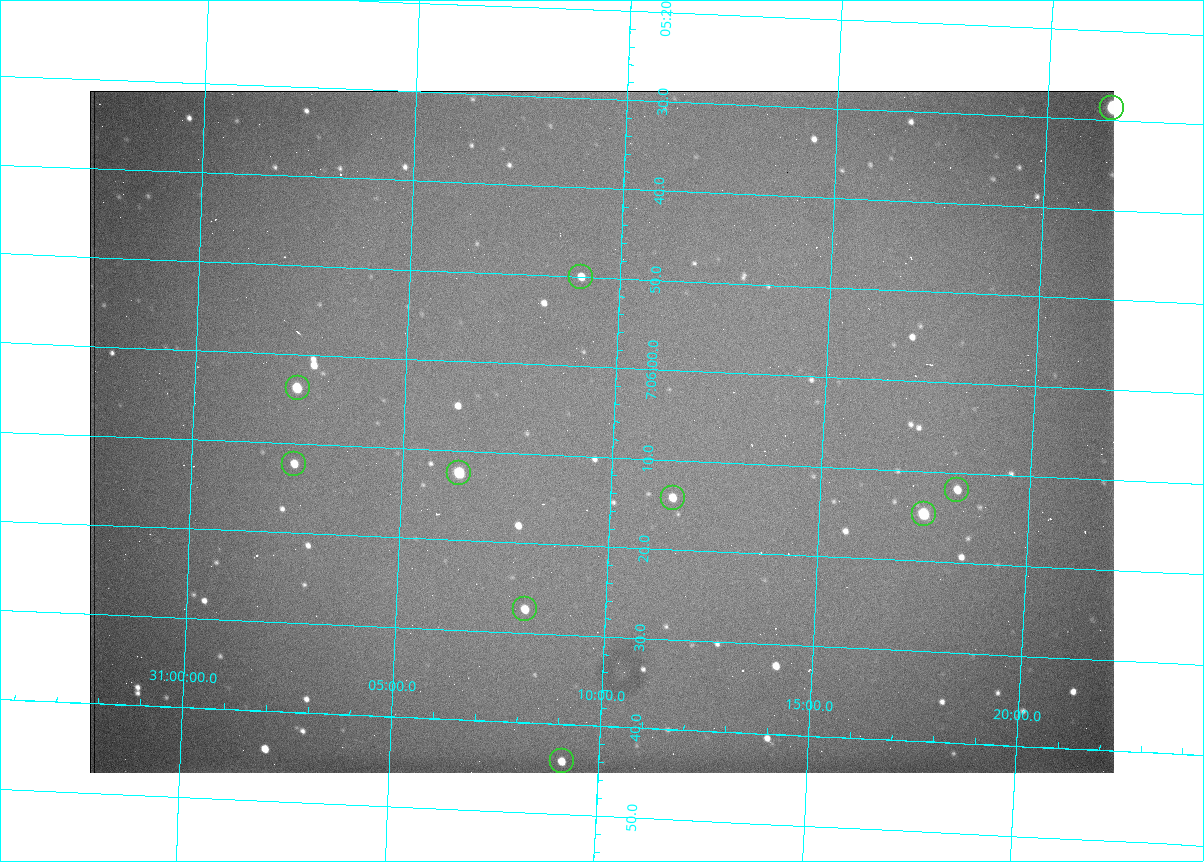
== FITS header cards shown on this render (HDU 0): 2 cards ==
NAXIS1  =                 1024 /fastest changing axis
NAXIS2  =                  682 /next to fastest changing axis

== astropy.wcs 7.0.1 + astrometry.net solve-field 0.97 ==
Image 1024 x 682 px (HDU 0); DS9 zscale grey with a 90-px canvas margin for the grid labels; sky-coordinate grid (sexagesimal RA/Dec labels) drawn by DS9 from the SOLVED WCS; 10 Tycho-2 reference stars matched to detected sources circled (green)
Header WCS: RA---TAN/DEC--TAN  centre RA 07:06:07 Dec +31:10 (106.53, +31.16 deg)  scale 1.43 arcsec/px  FOV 24.4' x 16.3'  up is -93 deg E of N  parity flipped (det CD > 0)
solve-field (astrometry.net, Tycho-2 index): VERIFIED the header's WCS against the Tycho-2 star catalogue (10 matches, 0 conflicts) and refined it, rather than solving blind
Solved WCS: RA---TAN-SIP/DEC--TAN-SIP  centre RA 07:06:07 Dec +31:10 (106.53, +31.16 deg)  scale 1.43 arcsec/px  FOV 24.4' x 16.3'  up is -92 deg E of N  parity flipped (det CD > 0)
The solver's refit moves the header's centre by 0.53 arcsec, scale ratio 0.9988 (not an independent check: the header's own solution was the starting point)
Tycho-2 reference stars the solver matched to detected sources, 10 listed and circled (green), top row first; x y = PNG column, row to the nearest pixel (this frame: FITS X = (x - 90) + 1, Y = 682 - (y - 91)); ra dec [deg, ICRS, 3 dp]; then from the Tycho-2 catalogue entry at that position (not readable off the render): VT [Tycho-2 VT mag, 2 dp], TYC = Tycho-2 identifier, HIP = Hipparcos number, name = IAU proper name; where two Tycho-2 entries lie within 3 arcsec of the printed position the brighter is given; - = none
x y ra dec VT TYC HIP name
1112 108 106.369 +31.359 8.79 2438-636-1 - -
581 277 106.458 +31.151 12.35 2438-728-1 - -
298 388 106.516 +31.041 10.39 2438-398-1 - -
294 464 106.551 +31.041 11.84 2438-663-1 - -
459 473 106.552 +31.106 9.20 2438-180-1 - -
957 490 106.550 +31.305 11.61 2438-184-1 - -
673 498 106.559 +31.192 11.79 2438-1039-1 - -
924 514 106.562 +31.292 10.01 2438-106-1 - -
525 609 106.614 +31.135 11.36 2438-550-1 - -
562 761 106.684 +31.152 11.76 2438-931-1 - -